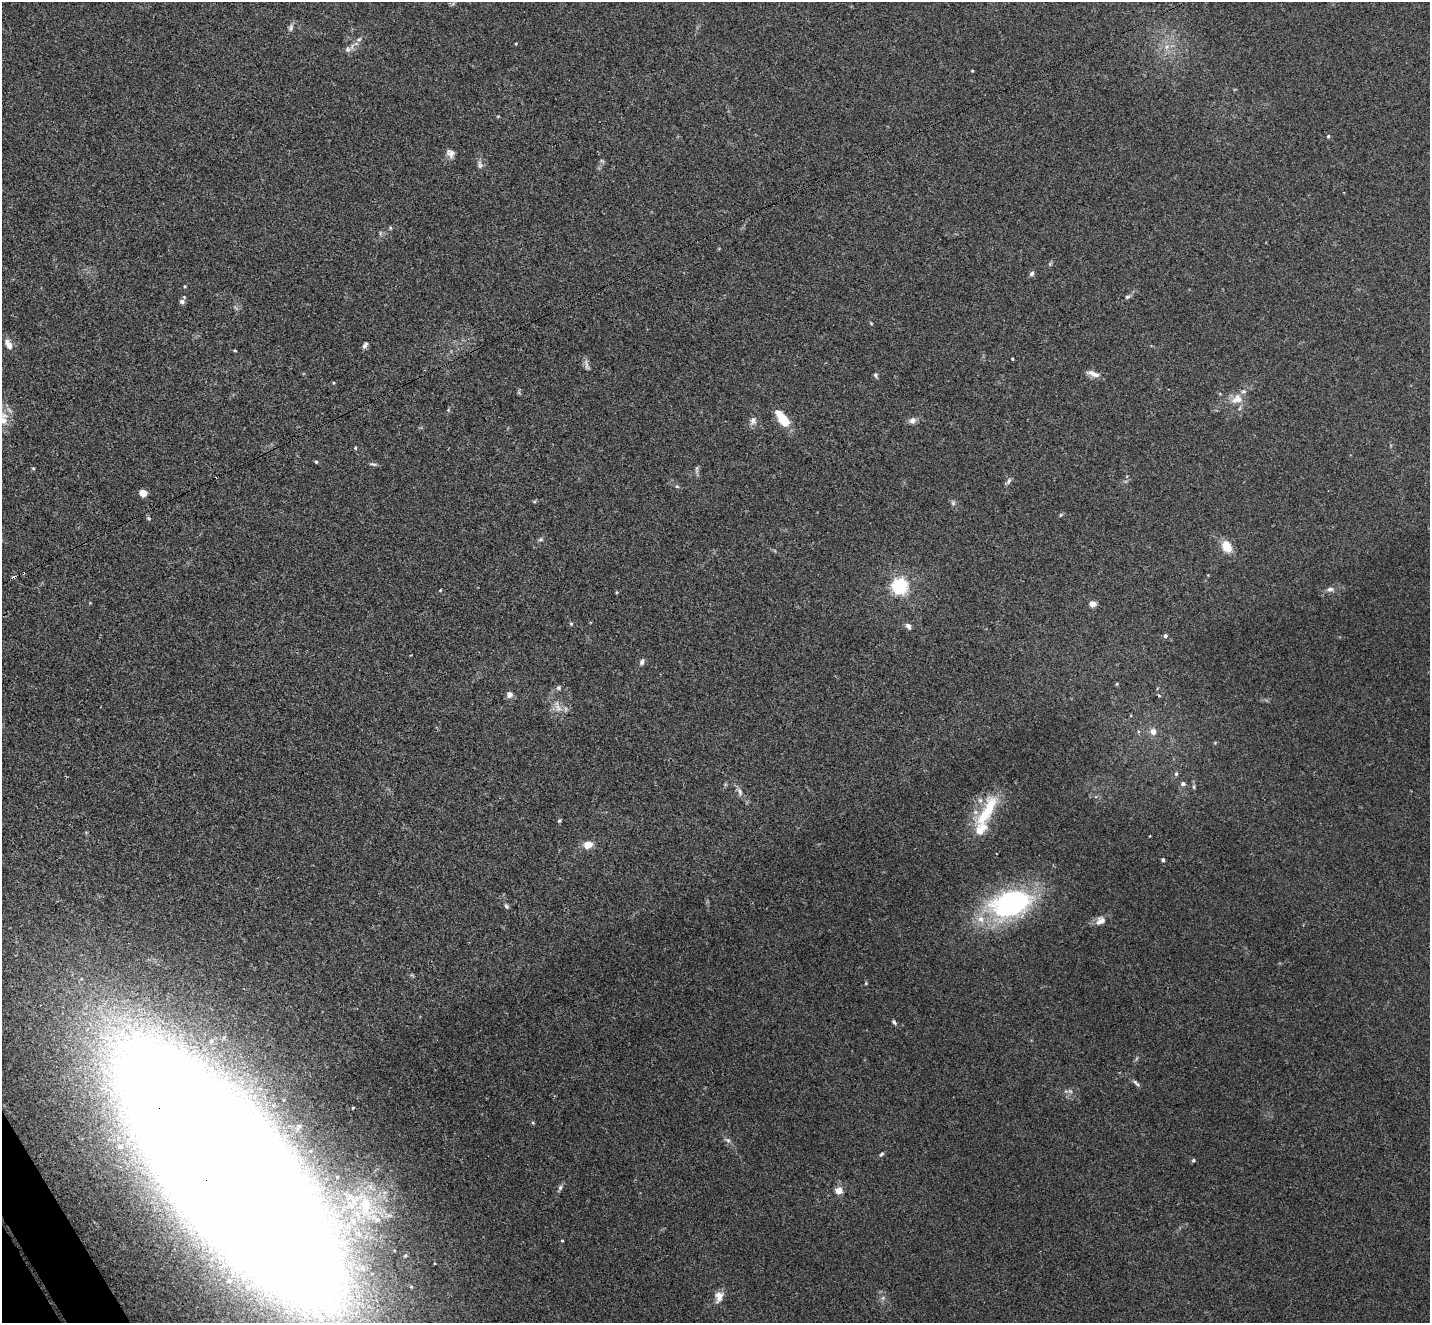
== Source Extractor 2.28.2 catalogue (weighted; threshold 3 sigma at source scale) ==
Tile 7 of 4 x 4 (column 3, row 2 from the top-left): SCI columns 2908-4335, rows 2825-4145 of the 5813 x 5784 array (HDU 1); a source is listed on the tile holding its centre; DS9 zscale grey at full resolution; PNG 1432 x 1325 px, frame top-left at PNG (2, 2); no overlay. Shown black and unused: <1% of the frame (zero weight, under 3 of 4 exposures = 5% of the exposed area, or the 3 px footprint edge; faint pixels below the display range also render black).
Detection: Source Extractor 2.28.2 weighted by HDU 2 'WHT'; one run over the whole footprint, this tile lists its part. Background 0.0385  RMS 0.0041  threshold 0.0186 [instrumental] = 3 sigma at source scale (4.5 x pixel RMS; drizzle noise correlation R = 1.50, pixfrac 1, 0.05/0.05 arcsec/px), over >= 5 px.
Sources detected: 89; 1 too faint to see at this stretch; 2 cosmic-ray / hot-pixel residue — not listed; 7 inside a brighter listed object's ellipse — not listed separately; the other 79 listed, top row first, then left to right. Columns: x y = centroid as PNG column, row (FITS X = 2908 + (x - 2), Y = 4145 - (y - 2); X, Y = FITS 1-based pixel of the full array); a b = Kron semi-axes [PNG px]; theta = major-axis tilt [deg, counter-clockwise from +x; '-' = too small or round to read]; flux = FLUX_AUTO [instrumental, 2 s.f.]
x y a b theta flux
291 28 11 5 81 1.3
359 39 6 5 - 0.8
1166 46 9 6 55 2
348 49 8 8 - 1.3
972 71 3 3 - 0.35
1328 136 4 4 - 0.56
450 153 11 9 -46 2.1
602 161 6 4 -19 0.55
480 165 12 7 -84 1.5
390 228 6 3 72 0.45
1032 274 7 5 48 0.96
185 286 4 3 - 0.41
1127 297 7 5 16 0.8
182 302 7 6 - 1.1
871 323 4 3 - 0.37
9 345 14 7 -59 2.7
365 345 10 5 57 1.1
235 350 6 3 -19 0.39
1012 358 3 3 - 0.75
587 365 17 4 -75 1.5
1093 374 16 6 -19 2.7
875 375 6 5 - 0.78
1237 399 17 13 31 5.1
782 419 17 7 -55 13
3 421 12 10 76 3.9
753 421 11 8 74 2
912 421 8 7 - 2
355 448 5 4 - 0.47
316 462 4 4 - 0.47
373 464 11 3 -10 0.84
33 468 5 3 - 0.38
697 469 11 4 85 0.93
1008 481 10 4 52 1
677 486 6 4 -2 0.47
143 493 7 6 - 3.7
953 503 6 6 - 0.85
1060 515 6 3 70 0.46
148 518 6 4 -70 0.58
541 539 7 5 18 0.74
1227 546 14 10 -64 6.3
899 586 6 6 - 140
1330 589 9 6 6 1.5
440 590 4 3 - 0.33
1092 604 6 5 - 3
571 624 5 4 - 0.45
908 626 8 5 -54 1.5
1165 636 5 5 - 0.96
642 662 8 6 74 1.2
1117 684 4 4 - 0.43
558 688 7 6 - 0.83
509 694 8 8 - 1.8
1158 695 4 3 - 0.47
558 708 13 8 -54 3
1153 731 6 6 - 2.9
1215 743 5 3 - 0.38
1176 774 6 5 - 0.73
1183 784 6 5 - 1.1
1194 787 6 4 -89 0.61
740 792 11 6 -72 1.6
987 811 50 14 60 19
559 821 5 4 - 0.49
588 845 10 7 15 4.1
1163 860 4 4 - 0.82
1010 903 47 30 18 69
506 906 7 4 -60 0.72
1100 921 14 10 33 3
866 983 5 3 - 0.4
894 1022 7 4 -58 0.78
1136 1083 13 4 -45 1.1
353 1108 4 4 - 0.42
728 1140 7 4 -2 0.8
881 1154 7 4 28 0.63
1193 1160 5 4 - 0.68
230 1175 249 79 -51 2600
560 1188 7 5 73 0.95
839 1190 6 5 - 5.2
365 1205 30 15 -83 16
562 1240 4 3 - 0.37
719 1296 15 9 85 3.4
Overlapping masked pixels (flux is a lower limit): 1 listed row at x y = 230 1175
Isophote crosses this tile's border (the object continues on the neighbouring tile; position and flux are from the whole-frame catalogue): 2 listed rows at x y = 3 421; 230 1175